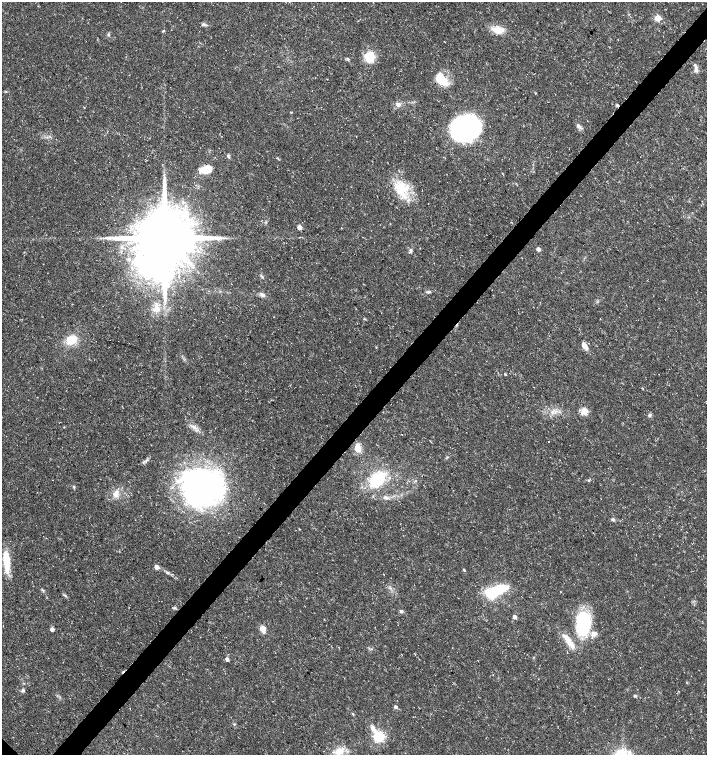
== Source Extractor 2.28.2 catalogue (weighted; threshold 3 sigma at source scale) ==
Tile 10 of 4 x 4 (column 2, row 3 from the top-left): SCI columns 1573-2981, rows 1513-3017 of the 6027 x 6026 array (HDU 1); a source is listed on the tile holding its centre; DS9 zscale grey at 2 x 2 block average (1 PNG px = mean of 2 x 2 image px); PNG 709 x 757 px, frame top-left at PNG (2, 2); no overlay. Shown black and unused: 4% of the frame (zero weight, under 3 of 5 exposures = <1% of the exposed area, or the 3 px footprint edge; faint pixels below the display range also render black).
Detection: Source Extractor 2.28.2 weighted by HDU 2 'WHT'; one run over the whole footprint, this tile lists its part. Background 0.0133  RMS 0.0019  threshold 0.00841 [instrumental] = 3 sigma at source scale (4.5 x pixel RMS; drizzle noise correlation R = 1.50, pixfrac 1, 0.0396/0.0396 arcsec/px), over >= 5 px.
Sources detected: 76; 1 inside a brighter object's white glare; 2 cosmic-ray / hot-pixel residue — not listed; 3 inside a brighter listed object's ellipse — not listed separately; the other 70 listed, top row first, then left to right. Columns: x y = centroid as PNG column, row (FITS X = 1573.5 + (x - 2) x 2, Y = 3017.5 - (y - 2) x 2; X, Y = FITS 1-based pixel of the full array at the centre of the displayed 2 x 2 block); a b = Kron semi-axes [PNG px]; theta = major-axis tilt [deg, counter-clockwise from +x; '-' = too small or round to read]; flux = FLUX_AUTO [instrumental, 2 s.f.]
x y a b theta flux
658 18 3 3 - 12
204 24 8 3 -14 0.98
498 30 15 9 2 5.5
163 31 4 2 - 0.38
108 34 4 3 - 0.59
370 57 8 7 - 12
348 59 4 4 - 0.67
695 65 8 4 -79 1.3
441 79 18 8 -46 8.3
398 104 6 5 - 1.6
84 107 2 2 - 0.28
291 112 3 2 - 0.34
578 125 6 4 -77 1
465 128 22 19 14 100
228 156 5 4 - 0.79
278 159 3 2 - 0.37
205 170 15 8 13 7.2
164 179 5 4 - 1.1
401 188 20 16 -12 13
185 216 13 6 -32 6.2
299 227 3 3 - 3.9
164 238 16 14 79 4200
538 249 3 2 - 2.9
410 251 7 4 79 0.95
262 277 3 2 - 0.41
429 292 7 2 17 0.73
262 295 7 5 -38 1.5
156 309 10 6 81 3.4
364 319 3 3 - 0.37
71 340 10 9 - 8.4
585 346 9 5 -53 2.7
376 347 3 2 - 0.25
505 374 3 2 - 0.39
584 411 3 3 - 21
650 415 5 4 - 0.81
64 427 3 2 - 0.23
194 427 7 5 -42 1.9
549 442 2 2 - 1.3
358 448 9 6 -76 4.9
377 479 22 13 42 20
589 480 3 3 - 0.43
74 487 3 3 - 0.47
202 487 36 30 -7 190
116 494 10 7 75 3.1
386 498 9 4 -5 1.6
613 519 5 4 - 0.9
299 529 3 2 - 0.24
6 561 25 7 -85 11
156 567 3 3 - 3.1
464 570 4 3 - 0.41
168 572 3 3 - 0.51
43 590 5 2 - 0.54
498 590 13 7 17 21
65 596 6 2 -37 0.58
174 608 6 3 -6 0.58
401 611 3 3 - 1.2
514 617 3 3 - 2.6
584 623 27 15 87 30
52 629 3 3 - 2.2
263 629 3 3 - 12
568 641 22 7 -58 5.8
415 654 3 2 - 0.23
227 659 4 3 - 1.4
23 690 6 4 6 0.79
635 696 4 3 - 0.59
395 707 3 3 - 1.4
234 724 3 3 - 0.39
373 728 10 4 -60 2.4
379 736 4 4 - 74
339 751 13 9 21 5.3
Diffuse or blended objects may show on this block-average render without a row.